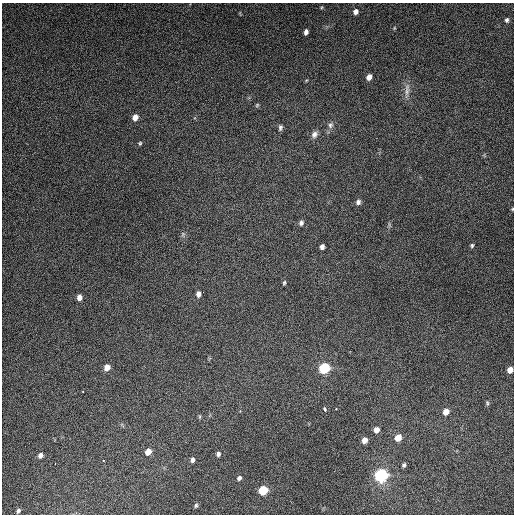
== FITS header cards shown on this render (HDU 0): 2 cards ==
NAXIS1  =                  512
NAXIS2  =                  512

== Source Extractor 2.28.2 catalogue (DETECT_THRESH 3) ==
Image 512 x 512 px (HDU 0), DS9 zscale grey, 1 PNG px = 1 image px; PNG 516 x 516 px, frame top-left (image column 1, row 512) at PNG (2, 3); no overlay
Background 4890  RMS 310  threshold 925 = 3 sigma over >= 5 px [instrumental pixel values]
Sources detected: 45; all 45 listed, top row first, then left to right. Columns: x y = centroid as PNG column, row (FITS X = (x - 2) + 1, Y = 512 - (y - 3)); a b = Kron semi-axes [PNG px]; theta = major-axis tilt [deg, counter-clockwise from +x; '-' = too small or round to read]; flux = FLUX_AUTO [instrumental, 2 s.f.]
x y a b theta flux
322 7 5 3 - 2.1e+04
356 12 7 6 - 9.8e+04
507 20 6 5 - 4.9e+04
394 28 6 3 72 2.0e+04
306 32 5 4 - 7.5e+04
369 77 5 5 - 1.3e+05
407 90 20 6 87 1.4e+05
257 105 6 4 46 2.5e+04
135 117 6 5 - 1.6e+05
330 125 8 7 - 7.1e+04
280 128 8 5 79 4.8e+04
314 134 10 8 59 1.0e+05
140 143 5 5 - 2.5e+04
358 202 7 6 - 7.0e+04
512 209 4 4 - 2.0e+04
301 223 7 6 - 6.0e+04
183 234 7 5 -84 4.2e+04
472 245 5 4 - 3.3e+04
322 247 5 4 - 7.7e+04
284 283 6 4 74 2.9e+04
198 294 7 5 88 9.2e+04
79 297 5 5 - 1.1e+05
107 367 6 5 - 1.5e+05
324 368 8 7 - 1.1e+06
510 370 5 5 - 1.6e+05
83 391 3 2 - 1.2e+04
487 403 7 4 -81 3.0e+04
336 408 3 3 - 3.5e+04
324 409 5 3 - 5.9e+04
446 412 6 6 - 1.9e+05
200 417 6 4 -72 2.7e+04
376 430 6 5 - 1.2e+05
398 438 7 6 - 2.4e+05
364 440 5 5 - 1.3e+05
148 452 6 5 - 1.8e+05
218 454 6 5 - 5.2e+04
40 455 6 5 - 7.8e+04
192 460 6 4 74 7.1e+04
103 461 3 2 - 1.5e+04
404 465 5 4 - 4.3e+04
381 475 10 9 - 1.6e+06
239 478 5 5 - 5.7e+04
263 490 7 6 - 6.9e+05
196 505 6 4 75 3.6e+04
18 511 5 4 - 4.7e+04
At the frame edge (FLAGS 8, measured only in part): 2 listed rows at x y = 512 209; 510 370